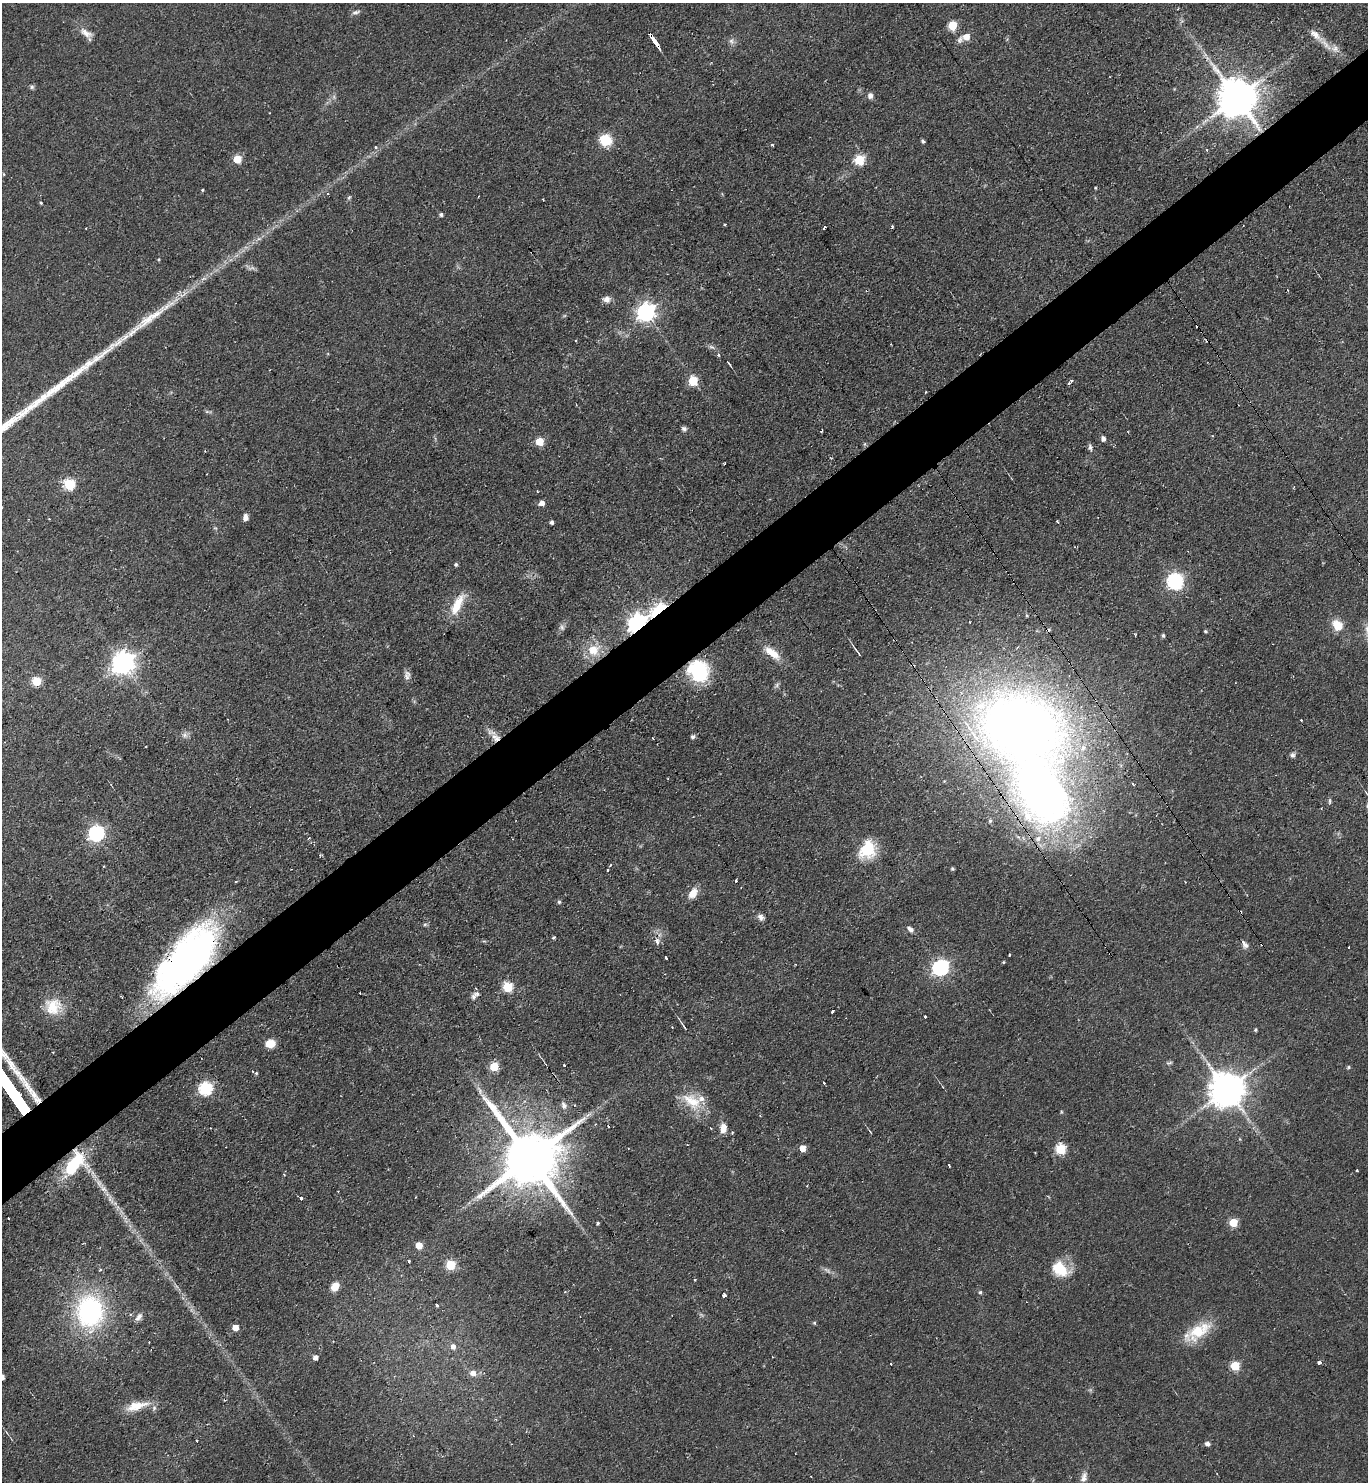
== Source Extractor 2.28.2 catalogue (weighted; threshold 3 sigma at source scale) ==
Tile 10 of 4 x 4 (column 2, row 3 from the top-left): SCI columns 1520-2885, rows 1481-2960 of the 5913 x 5921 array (HDU 1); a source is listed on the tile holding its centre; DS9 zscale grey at full resolution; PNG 1370 x 1484 px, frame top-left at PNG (2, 3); no overlay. Shown black and unused: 5% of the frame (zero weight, under 2 of 3 exposures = <1% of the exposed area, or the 3 px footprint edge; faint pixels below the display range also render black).
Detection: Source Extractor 2.28.2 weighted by HDU 2 'WHT'; one run over the whole footprint, this tile lists its part. Background 0.0706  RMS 0.0059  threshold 0.0267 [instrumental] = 3 sigma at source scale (4.5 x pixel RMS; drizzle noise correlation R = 1.50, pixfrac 1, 0.05/0.05 arcsec/px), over >= 5 px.
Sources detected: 167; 1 too faint to see at this stretch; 2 inside a brighter object's white glare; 13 cosmic-ray / hot-pixel residue — not listed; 7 inside a brighter listed object's ellipse — not listed separately; the other 144 listed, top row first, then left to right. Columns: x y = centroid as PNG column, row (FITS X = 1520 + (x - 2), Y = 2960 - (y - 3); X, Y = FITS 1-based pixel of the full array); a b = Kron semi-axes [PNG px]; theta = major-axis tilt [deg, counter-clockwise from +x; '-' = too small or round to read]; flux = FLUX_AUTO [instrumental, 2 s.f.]
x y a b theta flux
356 12 12 5 14 1.7
952 25 5 5 - 26
86 33 19 9 -31 5.3
1316 35 26 10 -40 7.9
966 37 6 6 - 6.4
960 40 10 7 61 2.1
654 41 14 3 -54 22
731 41 9 6 -61 1.9
32 87 6 6 - 1.2
870 96 7 6 - 2.4
1237 97 12 11 - 2000
605 140 14 12 -29 14
923 141 4 3 - 1.1
772 145 3 3 - 0.76
375 147 4 4 - 1.2
1207 150 3 3 - 0.78
237 159 5 5 - 19
859 159 6 6 - 33
4 174 5 3 - 0.5
1095 188 4 2 - 0.51
203 190 3 2 - 0.97
349 197 6 4 45 0.89
41 203 4 3 - 0.74
441 215 4 4 - 1.3
892 226 3 2 - 0.97
824 228 4 3 - 4.3
1288 290 3 2 - 1.2
183 295 16 4 37 4.2
606 299 10 8 -8 3.1
646 312 7 7 - 260
712 347 10 4 -26 1.6
718 355 4 4 - 0.78
729 363 5 2 - 0.75
693 381 6 5 - 30
1071 381 6 3 46 2
684 429 7 6 - 1.7
822 431 4 2 - 0.63
1103 439 6 5 - 2
540 441 5 5 - 18
864 444 6 3 70 0.74
1090 447 10 4 -78 1.5
69 484 6 6 - 50
537 491 3 2 - 0.54
542 503 5 5 - 3.7
245 517 7 5 -90 3.2
552 522 4 3 - 1.7
456 565 5 4 - 0.95
1175 581 8 7 - 140
457 605 29 10 63 13
658 610 16 8 36 49
637 623 7 6 - 290
1337 625 15 11 -50 8.8
562 627 8 7 - 1.7
1206 631 4 4 - 0.85
1163 635 4 3 - 1.1
593 650 14 13 - 12
857 651 17 2 -53 1.6
772 653 24 9 -37 9.6
123 663 9 8 - 460
699 671 22 18 -53 43
407 675 12 7 84 2.6
36 681 5 5 - 24
777 685 7 5 61 1.3
1301 720 3 2 - 0.94
185 735 9 6 -15 2.2
496 737 15 10 -41 6.3
693 737 5 5 - 1.4
146 747 3 2 - 0.9
1292 755 7 5 -37 1.5
1133 784 4 2 - 0.94
1042 792 196 81 -68 510
1330 801 8 3 90 1
96 833 7 6 - 150
309 838 3 2 - 0.54
867 849 23 18 57 21
952 869 4 3 - 0.92
736 880 3 2 - 1.3
693 893 12 7 59 7.3
559 902 5 4 - 1
761 917 8 7 - 2.5
425 924 6 4 1 0.93
910 929 9 5 -35 2.2
554 937 3 3 - 1.3
657 941 7 5 -63 2.6
1245 945 7 6 - 2
1010 955 3 2 - 0.78
666 958 3 3 - 2.1
186 961 80 31 50 250
1004 962 4 3 - 0.54
940 968 7 6 - 170
508 987 6 5 - 31
473 997 9 7 -79 2.5
53 1006 21 20 - 15
832 1011 3 3 - 2.1
925 1016 3 3 - 0.88
684 1026 15 3 -56 1.4
1256 1030 4 3 - 0.8
270 1043 9 7 4 9
564 1065 3 3 - 1.9
494 1067 5 5 - 23
1349 1067 5 4 - 0.76
256 1073 4 4 - 0.73
824 1083 3 2 - 1.1
205 1088 6 6 - 83
1227 1089 10 10 - 1500
692 1101 31 18 -33 18
564 1105 10 7 -72 2.4
574 1105 3 2 - 0.61
608 1127 3 2 - 1.3
723 1128 11 8 90 5.2
870 1132 7 2 -55 0.54
803 1148 5 4 - 8.5
1060 1149 5 5 - 40
530 1158 19 15 -54 5000
74 1164 31 17 53 35
949 1165 4 2 - 1.1
1357 1170 3 3 - 1.3
301 1198 3 3 - 2
1233 1222 5 5 - 18
598 1223 3 3 - 1.1
419 1245 5 5 - 9.3
409 1262 3 3 - 1.7
450 1265 5 5 - 31
1061 1270 22 16 -30 14
695 1280 3 2 - 0.86
335 1286 9 7 50 7.3
980 1292 5 4 - 0.86
724 1295 4 3 - 2.8
437 1305 3 3 - 1.2
90 1312 33 26 -79 92
139 1317 11 6 56 2.6
814 1323 5 4 - 0.73
235 1327 5 5 - 7.1
1199 1331 36 17 34 21
453 1346 7 6 - 2.8
315 1357 5 5 - 3
1319 1362 4 3 - 1.9
1235 1366 5 5 - 26
473 1373 8 7 - 3.9
2 1377 4 4 - 3.3
137 1406 32 10 16 11
196 1441 3 3 - 1.1
1207 1444 5 5 - 2.2
1083 1478 14 8 76 3.4
Overlapping masked pixels (flux is a lower limit): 8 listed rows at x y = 654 41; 658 610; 637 623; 699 671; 496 737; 1042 792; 186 961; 74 1164
Isophote crosses this tile's border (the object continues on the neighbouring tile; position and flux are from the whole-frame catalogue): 1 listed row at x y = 2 1377
Unlisted compact peaks at least as high as the median listed source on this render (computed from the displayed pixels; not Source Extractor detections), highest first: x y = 34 1095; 97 358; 89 362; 130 334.